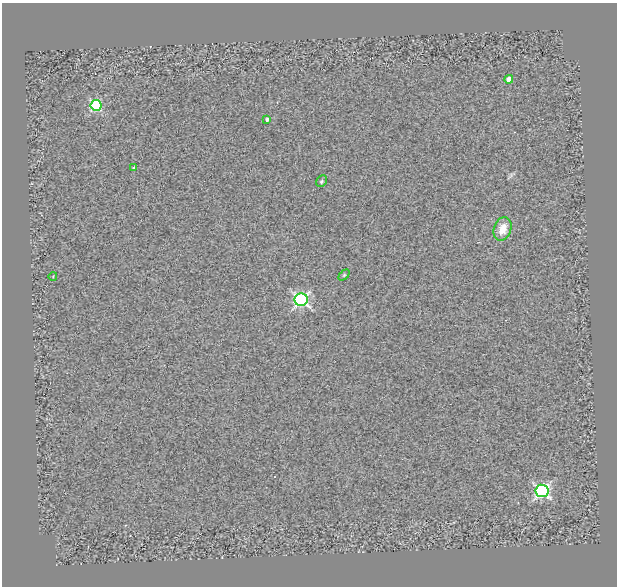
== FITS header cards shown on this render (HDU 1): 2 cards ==
NAXIS1  =                  615
NAXIS2  =                  584

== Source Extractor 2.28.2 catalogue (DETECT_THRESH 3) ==
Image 615 x 584 px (HDU 1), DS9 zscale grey, 1 PNG px = 1 image px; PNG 619 x 588 px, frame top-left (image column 1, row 584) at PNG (2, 3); each listed source drawn as its Kron ellipse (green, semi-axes under 4 px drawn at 4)
Background 0.66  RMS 1.1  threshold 3.17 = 3 sigma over >= 5 px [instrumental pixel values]
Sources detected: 10; all 10 listed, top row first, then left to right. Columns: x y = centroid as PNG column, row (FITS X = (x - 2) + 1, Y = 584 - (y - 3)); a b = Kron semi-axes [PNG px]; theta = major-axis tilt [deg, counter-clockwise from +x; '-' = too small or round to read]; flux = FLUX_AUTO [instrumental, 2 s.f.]
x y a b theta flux
509 79 4 4 - 900
96 105 5 5 - 7100
267 119 3 3 - 160
134 168 3 3 - 110
322 181 6 5 - 140
503 229 12 8 70 960
344 275 6 4 45 92
53 276 4 3 - 48
301 300 6 6 - 15000
542 491 6 6 - 15000